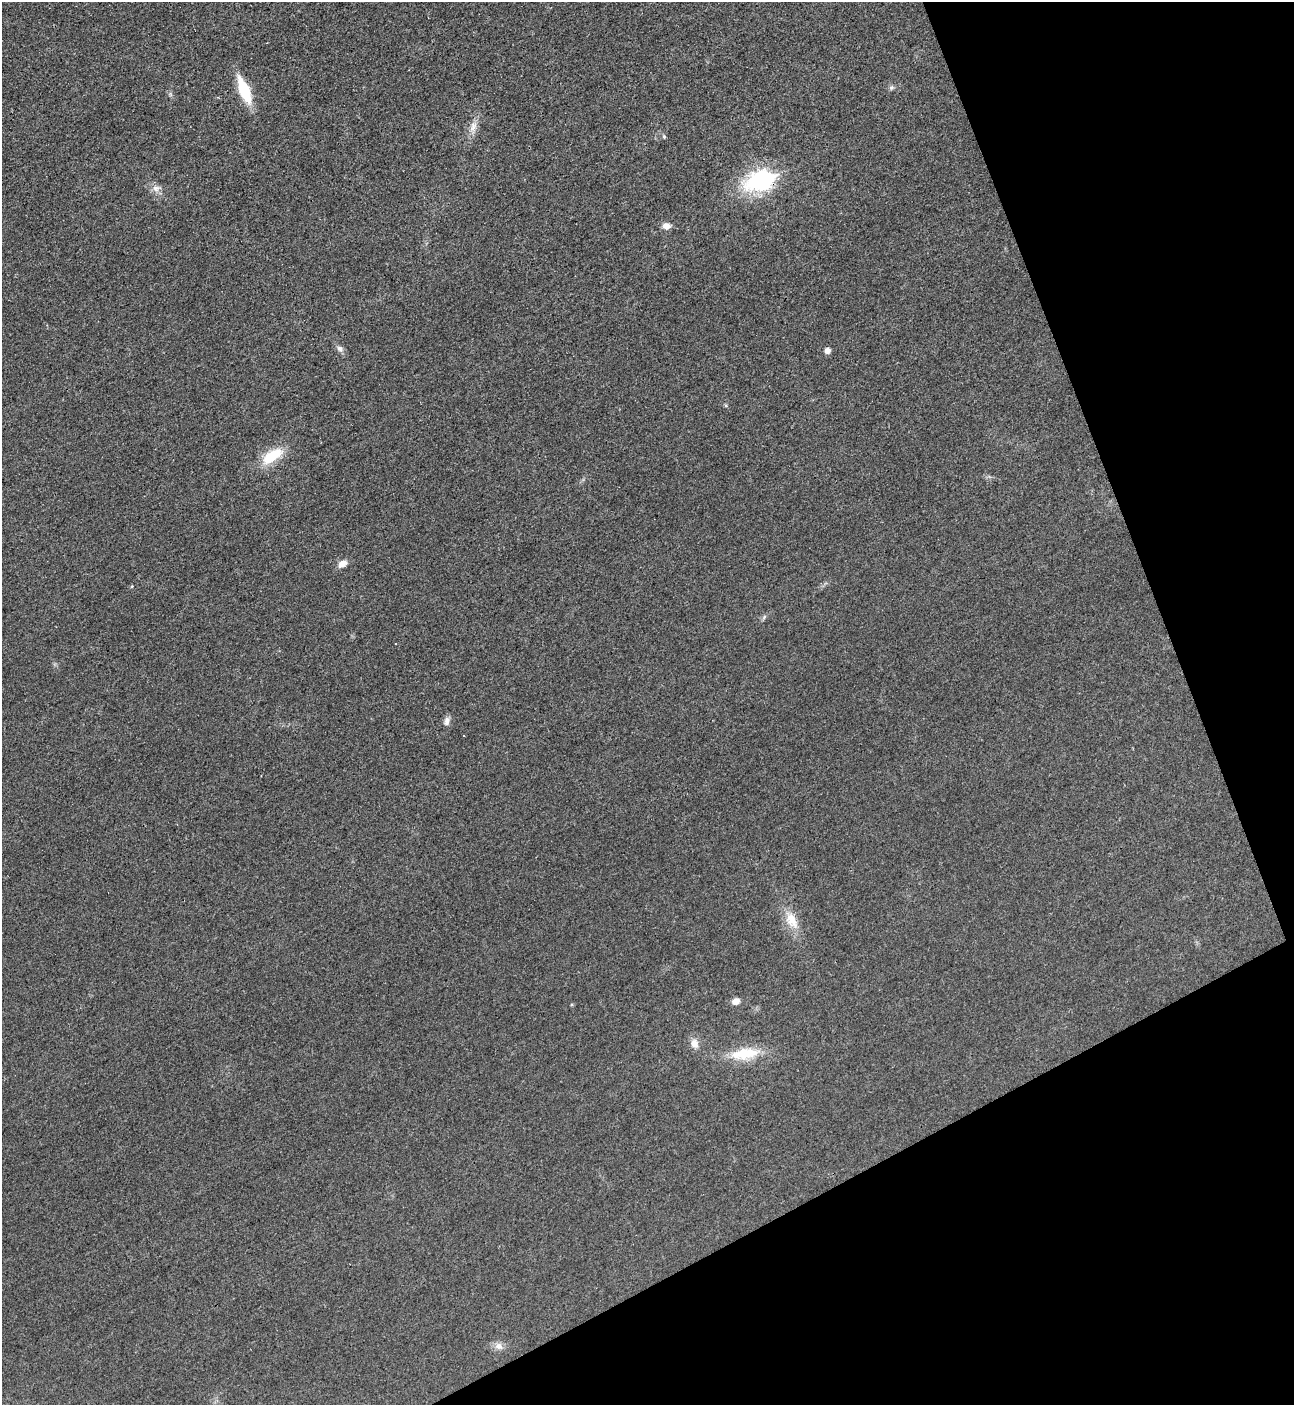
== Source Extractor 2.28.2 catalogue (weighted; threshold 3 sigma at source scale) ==
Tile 12 of 4 x 4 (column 4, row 3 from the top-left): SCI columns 4037-5328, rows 1426-2828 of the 5630 x 5647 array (HDU 1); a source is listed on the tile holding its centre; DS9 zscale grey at full resolution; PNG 1296 x 1407 px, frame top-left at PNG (2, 2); no overlay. Shown black and unused: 21% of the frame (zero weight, under 3 of 4 exposures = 1% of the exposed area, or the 3 px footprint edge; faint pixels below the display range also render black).
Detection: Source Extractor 2.28.2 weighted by HDU 2 'WHT'; one run over the whole footprint, this tile lists its part. Background 0.0349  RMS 0.0049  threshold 0.0219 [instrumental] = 3 sigma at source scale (4.5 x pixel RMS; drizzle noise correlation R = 1.50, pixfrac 1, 0.05/0.05 arcsec/px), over >= 5 px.
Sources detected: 22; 2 cosmic-ray / hot-pixel residue — not listed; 1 inside a brighter listed object's ellipse — not listed separately; the other 19 listed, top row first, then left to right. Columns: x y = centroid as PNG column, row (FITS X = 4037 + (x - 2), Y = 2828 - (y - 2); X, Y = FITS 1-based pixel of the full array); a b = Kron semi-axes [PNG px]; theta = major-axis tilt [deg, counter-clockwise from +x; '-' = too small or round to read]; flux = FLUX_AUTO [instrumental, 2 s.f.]
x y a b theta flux
891 87 8 7 - 1.2
244 90 24 9 -68 24
473 127 14 9 73 4
664 136 6 4 -69 0.7
762 181 13 9 17 150
156 188 14 9 1 3.2
666 226 9 7 -1 3.3
340 349 10 8 -42 2
827 350 6 5 - 3.1
272 456 27 12 34 16
342 564 12 8 38 3.3
132 586 5 3 - 0.39
764 617 8 4 46 1
447 721 12 7 73 2.3
791 920 26 13 -63 10
736 1001 9 7 20 3.2
694 1044 13 10 -71 4
747 1053 38 16 8 17
499 1346 13 10 -18 3.4
Overlapping masked pixels (flux is a lower limit): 1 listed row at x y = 762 181